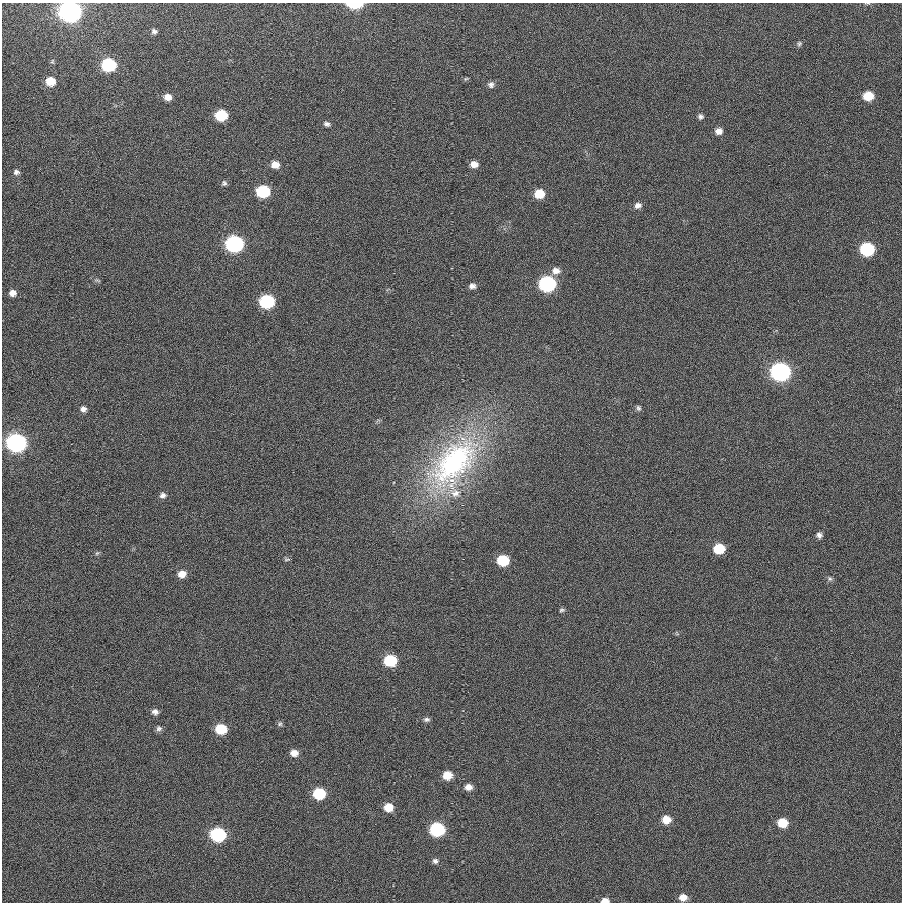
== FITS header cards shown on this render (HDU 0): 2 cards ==
NAXIS1  =                  900
NAXIS2  =                  900

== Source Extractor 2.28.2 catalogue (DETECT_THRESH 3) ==
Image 900 x 900 px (HDU 0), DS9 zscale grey, 1 PNG px = 1 image px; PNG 904 x 904 px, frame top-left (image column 1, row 900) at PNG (2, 3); no overlay
Background -3.47e-04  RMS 0.031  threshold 0.0938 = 3 sigma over >= 5 px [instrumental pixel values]
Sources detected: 62; all 62 listed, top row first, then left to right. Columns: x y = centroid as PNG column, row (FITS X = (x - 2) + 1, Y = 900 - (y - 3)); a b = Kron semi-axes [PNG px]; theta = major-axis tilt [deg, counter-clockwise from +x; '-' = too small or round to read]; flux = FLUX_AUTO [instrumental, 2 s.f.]
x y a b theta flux
355 4 11 5 1 98
70 11 10 8 -3 2000
154 31 8 6 -11 6.2
799 44 8 6 65 4.8
109 65 8 8 - 260
466 79 6 4 30 3.1
50 81 8 7 - 38
491 85 9 8 - 9.2
868 96 8 7 - 53
168 97 7 6 - 16
221 115 8 7 - 110
700 116 7 6 - 5.9
327 124 9 6 -26 7.4
719 131 7 6 - 15
474 164 8 7 - 18
275 165 9 7 -8 23
16 172 7 6 - 7.7
224 183 7 6 - 4.7
263 191 9 7 -3 180
539 194 8 7 - 51
638 205 9 7 21 11
234 244 9 8 - 680
867 249 9 8 - 230
556 271 11 9 1 16
98 280 9 3 -21 3.1
547 284 9 8 - 510
472 286 7 6 - 9.5
13 293 7 6 - 13
267 301 9 8 - 270
780 372 9 8 - 1000
638 408 8 6 -71 5.3
83 409 7 7 - 9
16 443 9 8 - 1100
453 463 73 40 48 480
455 493 13 11 4 22
163 495 8 7 - 7.7
819 535 6 6 - 7.4
719 549 8 7 - 79
97 553 6 4 43 3
287 559 8 4 1 3.1
503 560 8 7 - 99
182 574 8 7 - 21
830 579 7 6 - 4.3
562 610 7 5 2 3.9
390 661 8 7 - 130
155 712 7 6 - 8.4
427 719 8 6 1 5.8
280 724 7 7 - 4.4
159 728 8 7 - 6.2
221 729 8 7 - 83
294 753 8 7 - 17
447 775 8 7 - 36
468 787 8 7 - 14
319 794 8 7 - 110
388 807 8 8 - 37
666 820 8 7 - 28
782 823 8 7 - 49
437 829 9 8 - 260
218 835 9 8 - 290
435 861 8 7 - 6.7
683 897 8 7 - 17
605 901 8 5 0 14
At the frame edge (FLAGS 8, measured only in part): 3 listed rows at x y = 355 4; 70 11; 605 901